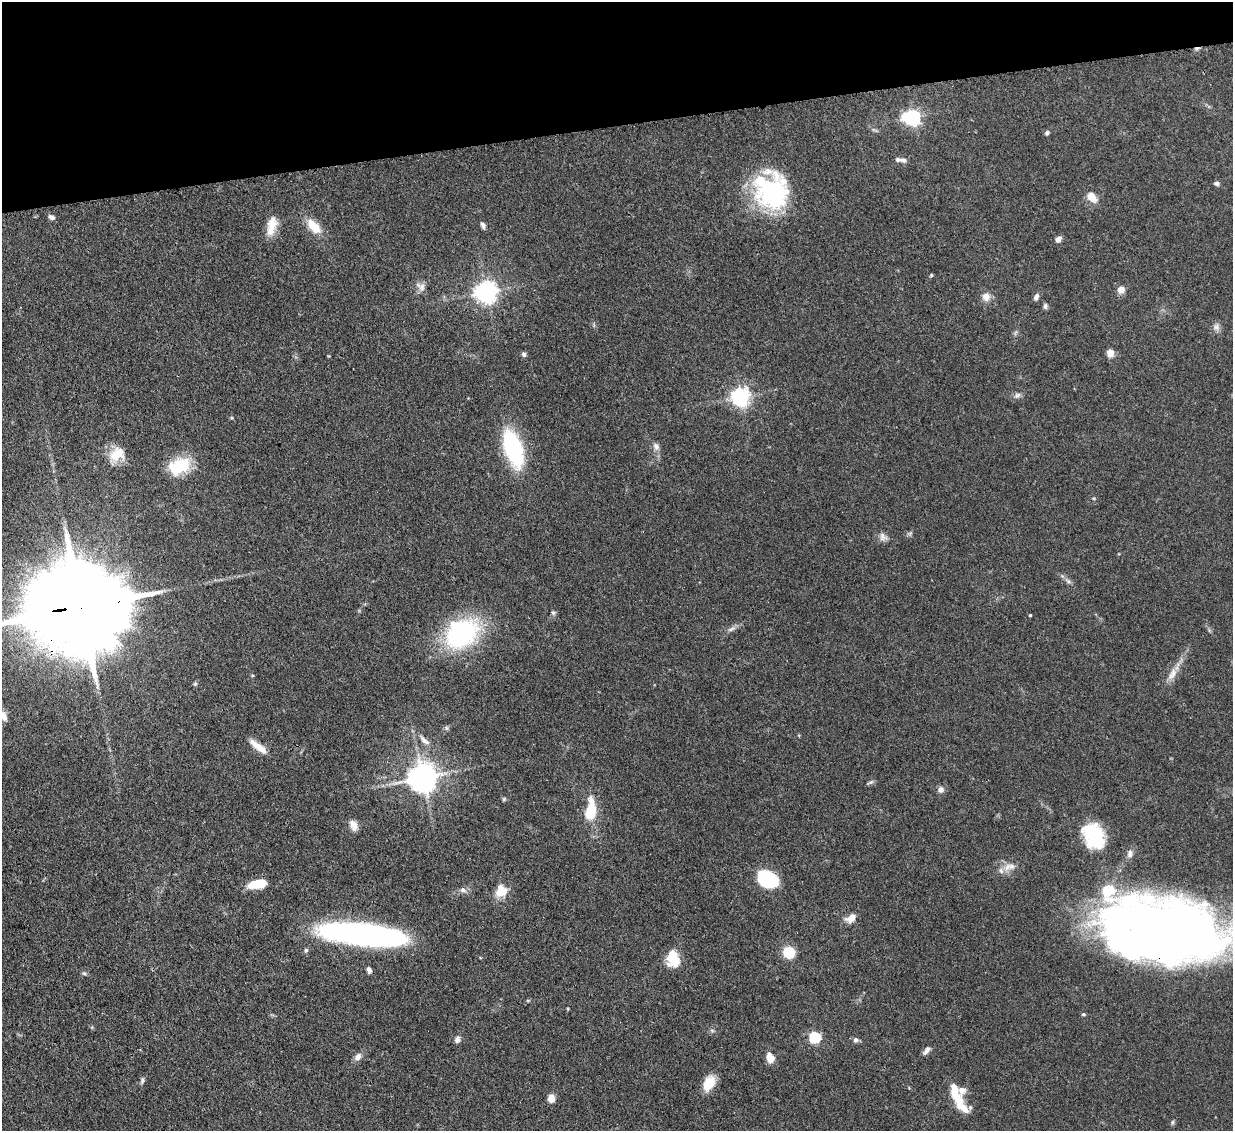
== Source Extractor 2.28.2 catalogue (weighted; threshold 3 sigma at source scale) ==
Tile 3 of 4 x 4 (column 3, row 1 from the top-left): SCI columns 2540-3770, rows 3605-4733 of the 5079 x 5065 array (HDU 1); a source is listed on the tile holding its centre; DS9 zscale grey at full resolution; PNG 1235 x 1133 px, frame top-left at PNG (2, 2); no overlay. Shown black and unused: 11% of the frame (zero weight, under 3 of 4 exposures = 9% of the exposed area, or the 3 px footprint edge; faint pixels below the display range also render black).
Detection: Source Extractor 2.28.2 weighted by HDU 2 'WHT'; one run over the whole footprint, this tile lists its part. Background 0.125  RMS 0.0049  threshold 0.0222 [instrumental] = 3 sigma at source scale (4.5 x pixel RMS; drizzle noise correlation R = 1.50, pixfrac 1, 0.05/0.05 arcsec/px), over >= 5 px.
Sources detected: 88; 1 too faint to see at this stretch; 5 inside a brighter object's white glare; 1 cosmic-ray / hot-pixel residue — not listed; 6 inside a brighter listed object's ellipse — not listed separately; the other 75 listed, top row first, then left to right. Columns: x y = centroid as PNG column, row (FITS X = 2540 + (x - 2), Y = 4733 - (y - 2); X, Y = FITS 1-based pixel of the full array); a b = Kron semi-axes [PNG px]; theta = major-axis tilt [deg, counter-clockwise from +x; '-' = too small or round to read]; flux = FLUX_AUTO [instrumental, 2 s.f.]
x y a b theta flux
913 117 6 6 - 140
874 130 10 4 -22 1
1047 133 6 5 - 1.1
903 160 9 6 -14 1.7
1217 183 6 5 - 1.2
772 191 42 36 -67 67
1092 197 14 10 -53 5.5
51 217 8 6 -30 1.8
483 225 8 5 -69 1.5
272 226 24 10 77 7.4
314 226 21 11 -47 9.3
1058 239 8 6 55 2.2
931 275 5 4 - 0.54
421 286 16 8 -34 2.8
1121 289 5 4 - 8.3
486 292 7 7 - 340
986 297 11 10 - 3.7
1036 297 9 5 70 1.6
1045 306 6 6 - 1.3
1216 327 10 9 - 2.2
1110 353 5 5 - 12
524 354 7 5 -60 1.1
1017 395 10 7 22 1.7
741 397 7 7 - 220
656 446 10 8 -62 2.3
513 449 30 13 -73 62
117 454 21 16 39 9.6
179 466 25 17 26 20
883 537 12 9 -51 2.5
1068 581 9 5 -36 1.4
83 607 37 22 7 14000
553 613 6 5 - 0.9
1030 615 3 3 - 0.48
731 629 12 5 21 1.8
462 634 29 20 38 80
1172 674 21 9 56 5.1
195 684 6 5 - 0.77
4 716 11 7 -72 3.7
446 728 6 5 - 0.97
424 740 18 7 -42 3.8
258 746 25 7 -37 6.5
423 777 9 8 - 760
870 782 10 4 23 0.97
941 789 8 8 - 2.2
504 799 6 4 47 0.65
590 813 12 7 89 21
353 825 12 8 -70 4
1094 836 29 20 -63 32
1130 854 12 7 81 2.2
1011 866 14 8 -12 3.7
1001 871 9 6 -63 1.8
768 879 21 14 -26 31
257 884 19 9 9 12
463 890 9 7 -29 1.9
501 891 14 13 - 8
851 918 13 9 28 4.2
1169 931 102 60 -13 500
363 934 76 18 -6 170
306 950 6 5 - 0.96
789 952 11 10 - 12
671 959 21 16 -51 9.8
369 970 7 5 -73 1.7
84 973 6 5 - 0.87
1083 1014 5 4 - 0.64
815 1037 5 5 - 51
457 1040 8 7 - 1.8
856 1040 7 7 - 1.5
926 1050 13 6 52 2.1
358 1057 10 8 54 2.6
770 1058 6 5 - 18
142 1080 10 5 77 1.1
709 1083 15 11 59 10
956 1095 37 10 -69 13
551 1098 8 7 - 4.2
1172 1122 6 4 88 0.73
Overlapping masked pixels (flux is a lower limit): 2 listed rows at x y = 83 607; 1169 931
Isophote crosses this tile's border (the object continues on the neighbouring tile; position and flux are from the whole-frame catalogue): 3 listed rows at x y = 83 607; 4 716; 1169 931